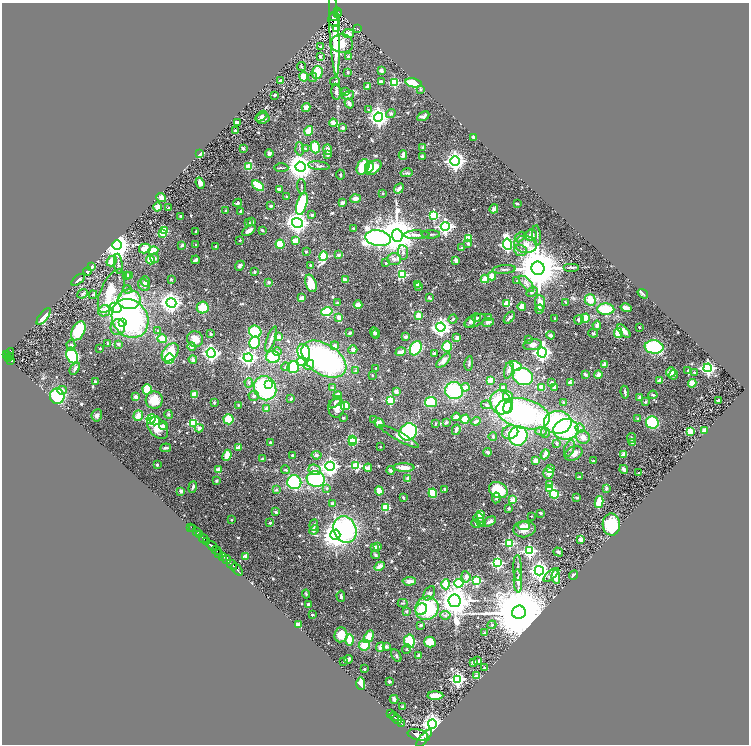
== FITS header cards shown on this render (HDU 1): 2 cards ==
NAXIS1  =                 1494
NAXIS2  =                 1484

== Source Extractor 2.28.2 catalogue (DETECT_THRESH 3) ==
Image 1494 x 1484 px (HDU 1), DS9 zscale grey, zoomed out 1/2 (1 PNG px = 2 x 2 image px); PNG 751 x 746 px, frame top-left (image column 2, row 1483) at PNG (2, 3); each listed source drawn as its Kron ellipse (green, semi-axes under 4 px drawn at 4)
Background 1.51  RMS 0.035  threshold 0.105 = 3 sigma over >= 5 px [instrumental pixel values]
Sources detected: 685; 22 cannot appear on this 1/2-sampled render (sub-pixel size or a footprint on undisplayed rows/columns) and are neither listed nor drawn; of the other 663, the 500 brightest by FLUX_AUTO listed and drawn (163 fainter detections omitted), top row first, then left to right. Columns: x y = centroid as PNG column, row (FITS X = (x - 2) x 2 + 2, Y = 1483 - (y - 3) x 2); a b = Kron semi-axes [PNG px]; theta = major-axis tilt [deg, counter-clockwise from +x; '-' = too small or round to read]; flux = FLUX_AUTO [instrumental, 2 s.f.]
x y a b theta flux
338 11 4 2 - 150
337 13 2 1 - 21
334 16 5 3 - 66
334 20 7 6 - 75
337 28 2 2 - 21
358 29 4 1 - 140
334 32 44 4 -87 260
348 33 6 4 -10 36
342 44 11 9 -3 100
320 47 4 3 - 9.2
320 57 3 3 - 7.9
348 57 4 3 - 10
301 67 4 3 - 11
381 71 3 3 - 26
317 72 6 5 - 130
348 72 3 2 - 9.1
304 77 5 4 - 92
312 77 5 3 - 11
280 80 3 2 - 9.3
335 82 5 4 - 16
381 82 4 3 - 31
394 82 3 3 - 500
413 83 8 4 -12 290
367 86 2 2 - 60
421 89 4 3 - 7.5
336 92 8 4 -87 24
346 92 3 3 - 19
275 95 3 2 - 15
348 95 6 3 15 20
349 103 5 3 - 28
306 107 4 4 - 30
368 110 3 3 - 7.4
391 113 5 4 - 14
261 116 6 4 42 13
423 116 6 3 28 23
379 117 4 4 - 3700
263 118 7 5 4 28
237 122 4 2 - 32
333 123 4 3 - 100
343 128 4 3 - 18
235 131 2 2 - 36
309 131 5 3 - 70
473 137 3 2 - 9.5
315 147 6 4 -72 170
243 148 2 2 - 61
305 148 2 2 - 17
423 148 2 2 - 37
300 149 6 2 -86 9.4
328 150 5 3 - 40
269 153 4 4 - 17
199 154 2 2 - 110
328 155 4 3 - 17
403 155 4 2 - 38
422 156 2 2 - 17
455 161 5 4 - 4000
319 166 11 4 -7 18
248 167 4 4 - 120
300 167 5 5 - 9900
363 167 8 6 60 250
369 167 6 4 82 33
281 168 7 2 -1 7.9
373 168 9 6 40 96
406 173 6 4 12 13
341 175 5 2 - 8.7
200 183 5 3 - 30
258 186 7 3 -40 190
301 186 7 3 -86 9.1
279 189 4 2 - 27
399 189 5 3 - 40
383 193 2 2 - 21
287 197 2 2 - 41
161 198 5 4 - 27
355 199 5 3 - 40
238 203 4 3 - 15
343 203 4 3 - 20
517 203 3 2 - 9.5
302 204 11 5 74 380
271 206 3 2 - 13
158 207 4 4 - 54
169 208 3 2 - 12
494 209 5 4 - 37
226 211 3 3 - 10
241 211 2 2 - 61
312 215 3 2 - 13
434 215 3 3 - 480
181 216 3 2 - 8.2
252 222 3 3 - 12
249 223 2 2 - 17
298 223 5 5 - 4500
445 226 4 4 - 1800
353 228 2 2 - 32
262 230 3 3 - 9.1
164 231 3 2 - 220
196 231 3 2 - 11
249 231 8 4 36 30
162 233 3 2 - 180
431 234 9 2 0 9.9
397 235 6 5 - 28000
416 235 13 3 1 37
531 235 6 5 - 56
537 235 10 4 -85 17
520 237 6 4 48 14
378 238 13 8 -9 2300
468 238 3 2 - 170
240 240 2 2 - 13
295 241 4 3 - 80
468 243 2 2 - 38
196 244 2 2 - 17
280 244 4 4 - 150
507 244 5 4 - 1400
526 244 11 8 -8 69
117 245 5 4 - 9100
182 245 4 3 - 19
216 247 3 2 - 12
461 248 2 2 - 27
145 249 6 5 - 69
520 250 6 5 - 21
153 251 5 4 - 140
306 251 2 2 - 17
403 252 7 5 -83 19
338 255 2 2 - 55
323 256 5 3 - 460
154 258 4 4 - 17
394 259 7 6 - 27
150 260 4 4 - 120
195 260 4 3 - 21
112 261 5 4 - 93
456 261 3 3 - 37
386 263 2 2 - 17
118 264 10 3 -84 12
310 265 2 2 - 7.5
240 266 5 4 - 15
92 267 2 2 - 76
572 267 8 2 0 10
538 268 7 6 - 39000
504 269 11 2 4 13
88 271 4 3 - 12
255 271 3 3 - 10
403 275 3 3 - 480
126 276 2 2 - 130
130 276 4 3 - 21
492 276 4 4 - 56
171 279 2 2 - 14
485 279 4 4 - 88
78 280 8 3 38 15
345 280 4 2 - 50
517 281 3 3 - 7.5
145 282 5 4 - 20
269 282 2 2 - 49
311 283 9 5 -72 140
417 284 4 3 - 11
526 284 10 4 -46 33
144 285 6 5 - 24
419 286 4 3 - 14
128 289 4 4 - 10
111 291 23 10 65 150
532 292 6 4 31 15
82 294 5 3 - 14
643 294 6 3 -35 7.8
93 295 4 4 - 7.4
301 298 4 3 - 45
429 298 4 3 - 9.9
129 299 11 10 - 480
590 300 6 5 - 110
566 302 4 2 - 10
171 303 5 4 - 3600
337 303 3 2 - 17
540 303 8 5 -82 77
507 304 3 3 - 210
358 305 4 3 - 69
522 306 4 4 - 47
116 308 6 5 - 1900
203 308 6 5 - 130
626 308 5 3 - 34
539 309 5 3 - 13
606 309 8 5 -1 200
104 311 6 5 - 52
327 312 6 4 12 250
419 316 3 3 - 250
44 317 10 4 52 130
339 317 3 2 - 130
130 318 20 17 -56 1200
476 318 4 4 - 9.6
489 318 3 3 - 51
509 318 7 3 48 17
555 318 2 2 - 7.6
585 318 5 3 - 160
453 319 4 3 - 13
579 320 5 4 - 21
475 321 11 5 24 37
123 322 4 3 - 70
470 322 7 4 52 15
488 322 6 4 13 20
597 325 4 3 - 29
118 327 8 7 - 76
441 327 4 4 - 3000
639 327 2 2 - 13
158 330 2 2 - 11
78 331 10 6 64 230
624 331 8 3 -46 63
255 332 6 6 - 270
350 333 3 3 - 14
374 333 5 3 - 12
593 333 5 4 - 9
618 333 5 3 - 140
211 334 3 2 - 9.4
376 334 5 3 - 11
551 335 4 3 - 22
279 337 2 2 - 110
406 337 4 3 - 22
457 338 4 3 - 31
162 339 5 4 - 100
195 339 8 7 - 70
271 339 13 3 70 38
529 339 3 3 - 8.4
108 343 3 2 - 7.4
254 343 6 5 - 220
118 344 3 3 - 18
71 345 5 4 - 21
533 345 9 5 8 44
335 346 4 4 - 34
192 347 4 4 - 18
447 347 5 5 - 170
654 347 9 6 -7 500
100 348 2 2 - 12
416 348 8 5 62 340
353 350 4 4 - 25
170 352 10 7 50 230
277 352 4 4 - 21
304 352 8 6 -68 320
401 352 5 3 - 42
10 353 5 4 - 860
211 353 4 4 - 2200
434 353 3 3 - 12
542 353 5 4 - 2700
6 355 3 2 - 480
10 356 2 1 - 130
72 356 8 5 -70 750
273 357 7 6 - 260
9 358 2 2 - 190
248 358 4 4 - 2000
169 359 5 5 - 230
193 359 4 3 - 23
324 359 25 15 -33 1500
11 360 4 3 - 310
443 361 9 4 46 37
302 362 5 4 - 160
469 363 7 2 82 12
605 364 3 2 - 49
309 365 5 4 - 40
516 366 6 4 -30 190
285 367 4 4 - 13
293 367 6 5 - 220
75 368 7 4 52 21
376 368 2 2 - 8
708 368 4 4 - 1700
509 370 9 3 75 20
688 370 2 2 - 23
355 371 3 3 - 11
671 372 5 5 - 65
694 372 2 2 - 14
585 374 3 2 - 20
372 375 2 2 - 9.9
598 375 4 3 - 32
673 375 5 3 - 23
523 376 10 8 -19 410
490 380 3 2 - 120
659 380 2 2 - 86
95 382 2 2 - 13
249 383 4 3 - 9.7
552 383 4 3 - 20
571 383 2 2 - 120
692 383 4 3 - 59
269 384 4 3 - 35
332 387 2 2 - 23
465 387 4 3 - 61
542 387 3 3 - 82
265 388 12 11 - 740
503 388 3 3 - 30
555 388 3 2 - 19
147 389 5 5 - 170
62 390 4 4 - 24
454 391 9 8 - 510
396 392 3 3 - 31
625 392 6 3 -82 14
194 395 4 3 - 88
338 395 4 3 - 61
653 395 4 3 - 12
57 396 8 7 - 420
254 396 5 5 - 18
136 397 4 3 - 38
508 397 6 5 - 91
291 398 4 3 - 12
640 398 3 3 - 30
154 400 8 8 - 140
390 400 3 3 - 420
718 401 3 3 - 28
214 402 2 2 - 32
335 402 7 4 43 15
431 402 6 5 - 210
501 402 12 10 -67 450
563 402 3 2 - 8.1
645 402 4 3 - 11
238 405 3 3 - 7.5
487 405 5 4 - 13
345 406 4 4 - 94
508 407 7 4 73 130
337 408 10 8 78 62
267 409 3 3 - 64
168 414 4 3 - 7.8
523 414 27 14 -14 1100
97 415 6 5 - 19
138 416 5 4 - 55
456 417 4 4 - 32
343 418 3 2 - 7.6
151 419 5 4 - 390
229 419 5 5 - 170
374 419 2 2 - 9
465 419 5 3 - 140
638 419 4 3 - 8.7
155 421 5 4 - 58
476 421 5 3 - 25
446 422 3 3 - 15
558 422 14 11 0 720
652 422 6 6 - 300
194 423 3 3 - 520
379 423 5 4 - 45
435 424 3 2 - 7.6
164 426 4 4 - 28
158 428 13 8 -50 130
199 428 4 4 - 21
580 428 5 4 - 23
566 429 12 10 7 530
456 430 5 3 - 22
705 430 3 3 - 84
541 431 5 3 - 14
690 431 4 3 - 95
408 432 9 8 - 590
510 432 8 6 21 62
545 433 5 4 - 14
399 436 22 4 -29 47
518 436 9 9 - 580
493 437 4 3 - 7.4
583 437 7 6 - 41
631 438 5 3 - 10
352 439 3 3 - 430
270 442 4 3 - 9.9
353 442 4 3 - 240
632 442 3 3 - 27
557 443 3 3 - 17
238 447 2 2 - 130
380 447 2 2 - 9
166 448 5 3 - 14
569 448 8 5 71 23
487 452 4 2 - 10
574 453 9 6 26 53
545 454 5 3 - 50
624 454 2 2 - 110
227 455 5 3 - 96
292 455 2 2 - 25
317 455 5 4 - 14
262 459 3 3 - 15
536 461 3 3 - 66
593 461 2 2 - 44
157 465 3 3 - 10
330 466 4 4 - 3000
356 466 4 3 - 510
404 467 11 4 -1 57
368 468 4 3 - 60
550 468 4 3 - 33
624 469 4 2 - 29
219 470 3 3 - 56
285 470 5 4 - 12
315 470 6 5 - 38
390 470 4 3 - 12
548 473 6 5 - 36
639 473 2 2 - 12
579 477 3 3 - 8.5
408 478 3 3 - 35
316 479 9 7 -17 500
217 481 4 3 - 8.6
294 482 7 7 - 480
550 485 3 2 - 60
193 487 6 3 71 13
327 488 3 3 - 10
445 489 2 2 - 31
550 489 3 3 - 340
606 489 3 3 - 14
276 490 4 3 - 11
498 490 10 7 -30 260
181 491 2 2 - 98
379 491 4 3 - 93
433 493 4 4 - 170
554 494 4 3 - 340
403 497 4 2 - 8.3
496 498 5 3 - 14
577 498 3 3 - 9.5
513 500 3 3 - 160
599 502 6 3 80 170
333 504 4 3 - 22
385 508 3 3 - 330
509 508 3 3 - 12
276 512 2 2 - 41
540 513 3 3 - 17
480 515 4 3 - 110
531 516 2 2 - 7.7
478 518 5 5 - 25
231 520 2 2 - 14
490 521 7 4 30 25
481 522 4 4 - 20
270 523 2 2 - 14
476 524 5 3 - 13
314 525 6 4 86 11
611 525 11 9 -87 390
524 526 6 4 -3 22
191 527 2 1 - 17
193 529 2 1 - 49
524 529 11 8 8 90
314 530 5 3 - 27
345 530 14 11 -65 900
196 532 3 2 - 180
199 535 2 1 - 170
335 535 5 5 - 6700
203 538 5 2 - 900
581 540 3 2 - 96
207 541 2 2 - 340
509 543 3 3 - 540
212 546 5 2 - 1700
375 547 2 2 - 15
377 547 2 2 - 54
217 551 5 3 - 570
529 551 4 4 - 980
558 552 5 3 - 12
219 553 3 1 - 380
375 555 4 3 - 12
223 556 3 2 - 720
246 556 2 2 - 120
227 559 4 3 - 320
497 563 4 3 - 830
232 565 6 2 -44 1300
379 566 5 4 - 42
518 568 13 2 -88 17
237 569 7 2 -49 1400
539 571 4 4 - 3500
551 575 9 4 39 33
574 575 5 2 - 24
466 577 5 4 - 27
556 577 7 4 -82 89
409 581 6 4 5 42
477 581 3 3 - 400
518 581 11 3 -88 30
459 583 4 4 - 540
446 584 5 4 - 150
429 593 7 5 59 26
306 594 4 3 - 13
341 596 5 3 - 12
454 601 6 6 - 14000
403 603 5 3 - 8.5
308 604 3 3 - 14
427 608 12 11 - 490
421 609 6 5 - 68
407 612 4 3 - 8.4
519 612 7 6 - 92000
312 615 2 2 - 17
445 615 5 4 - 15
298 625 4 3 - 39
421 625 3 3 - 16
492 625 4 4 - 11
484 633 2 2 - 15
341 635 7 6 - 110
369 637 7 4 61 85
350 640 6 3 -88 170
409 641 7 5 -84 220
430 642 6 5 - 110
364 645 6 5 - 130
381 647 5 3 - 59
386 647 3 3 - 26
407 649 5 3 - 7.9
396 656 7 4 -59 12
419 656 3 2 - 34
348 659 4 3 - 24
344 661 2 2 - 9.5
478 661 3 3 - 42
473 662 3 3 - 38
484 668 3 2 - 8.4
364 669 2 2 - 18
477 676 4 3 - 76
458 679 4 4 - 1600
389 681 3 2 - 14
361 684 6 3 -88 170
435 696 8 4 0 79
394 699 4 3 - 30
402 707 3 2 - 16
390 713 2 2 - 100
394 717 5 2 - 790
397 719 5 2 - 870
401 723 3 2 - 380
432 724 4 4 - 5900
418 735 10 5 -12 6100
424 738 11 4 49 5200
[163 fainter detections neither listed nor drawn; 22 sub-pixel or undisplayed-footprint detections neither listed nor drawn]